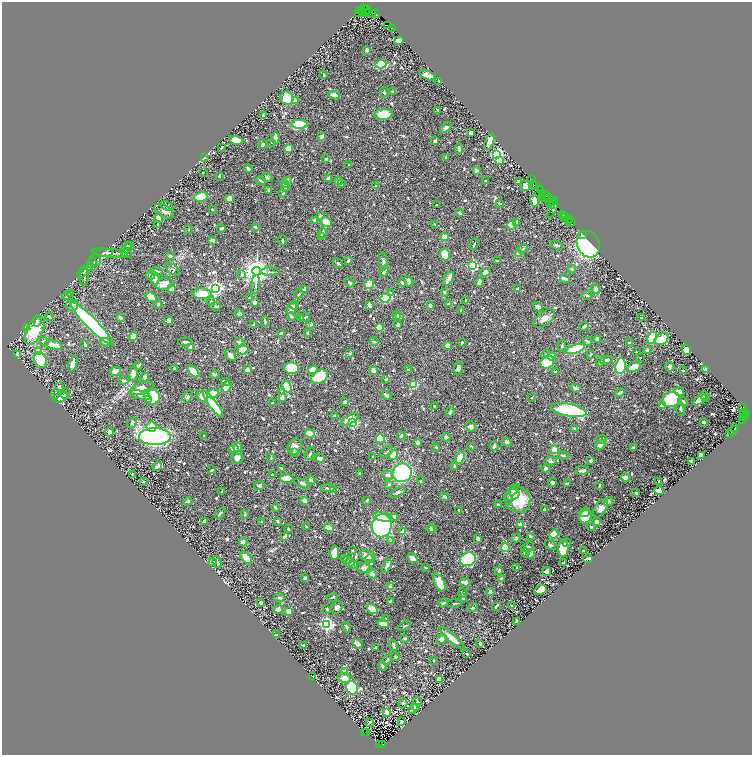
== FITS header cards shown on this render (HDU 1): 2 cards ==
NAXIS1  =                 1500
NAXIS2  =                 1506

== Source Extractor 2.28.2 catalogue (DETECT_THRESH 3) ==
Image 1500 x 1506 px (HDU 1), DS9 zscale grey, zoomed out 1/2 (1 PNG px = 2 x 2 image px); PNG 754 x 757 px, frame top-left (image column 1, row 1506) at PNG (2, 2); each listed source drawn as its Kron ellipse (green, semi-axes under 4 px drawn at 4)
Background 1.17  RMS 0.018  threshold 0.055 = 3 sigma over >= 5 px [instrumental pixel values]
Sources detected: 956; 58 cannot appear on this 1/2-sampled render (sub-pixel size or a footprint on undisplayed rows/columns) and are neither listed nor drawn; of the other 898, the 500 brightest by FLUX_AUTO listed and drawn (398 fainter detections omitted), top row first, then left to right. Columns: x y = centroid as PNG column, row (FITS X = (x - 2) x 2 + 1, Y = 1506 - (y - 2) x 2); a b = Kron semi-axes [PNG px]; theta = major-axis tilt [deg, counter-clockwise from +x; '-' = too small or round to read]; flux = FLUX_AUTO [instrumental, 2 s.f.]
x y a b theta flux
363 9 2 1 - 71
367 9 2 1 - 87
359 10 4 2 - 200
362 11 3 2 - 58
365 11 6 2 64 370
358 12 3 1 - 120
368 12 3 3 - 290
372 13 3 1 - 87
376 14 3 1 - 86
387 25 2 1 - 75
392 28 2 1 - 39
399 41 4 4 - 22
367 50 3 2 - 9.3
381 64 5 4 - 110
324 75 3 2 - 4.4
428 75 9 4 -24 26
438 81 2 2 - 4.1
392 91 3 2 - 4.9
384 93 5 3 - 5
334 95 6 3 -11 26
287 98 7 6 - 86
295 101 4 3 - 21
438 110 3 3 - 6.7
384 114 9 5 4 72
263 116 2 2 - 6.3
300 124 8 4 1 130
446 128 7 4 39 11
471 133 4 3 - 11
322 136 3 3 - 20
275 138 5 3 - 28
236 140 7 4 -15 61
435 141 2 2 - 10
272 142 3 3 - 3.8
489 142 8 3 69 39
263 144 4 3 - 11
221 148 4 2 - 6.1
288 148 4 4 - 59
459 148 5 3 - 16
497 154 4 3 - 740
205 158 2 2 - 4.4
446 158 3 3 - 5.1
326 159 3 3 - 5.3
500 160 3 2 - 63
348 164 2 2 - 3.9
248 169 4 3 - 9.2
476 170 3 3 - 10
203 172 2 2 - 4.1
219 176 3 2 - 9
267 177 5 3 - 8.2
328 178 4 3 - 22
531 180 3 1 - 95
261 181 5 3 - 6.8
288 181 3 2 - 13
338 181 4 3 - 5.9
486 181 2 2 - 6.3
518 181 4 2 - 15
284 184 4 3 - 6.8
341 184 3 2 - 5.6
533 184 2 1 - 94
535 185 3 2 - 240
376 186 4 4 - 4.5
526 186 5 5 - 22
285 187 5 3 - 5.4
269 190 2 2 - 8.6
541 190 4 2 - 110
283 193 4 3 - 4
542 193 2 1 - 160
543 196 3 1 - 200
546 196 2 2 - 110
201 197 7 4 8 170
544 197 5 3 - 190
549 198 4 1 - 210
229 199 2 2 - 83
534 201 6 3 -86 28
550 202 2 1 - 110
552 202 3 1 - 99
500 203 4 2 - 4.4
554 204 3 2 - 370
436 205 2 2 - 3.9
167 206 7 3 -26 9.3
552 208 11 4 69 23
212 209 3 2 - 6
164 211 10 6 -32 16
460 213 3 2 - 14
563 214 3 2 - 130
320 216 3 3 - 11
563 217 2 1 - 80
158 218 4 3 - 15
566 218 3 1 - 140
568 219 2 1 - 69
315 220 3 3 - 8.3
568 221 3 1 - 230
326 222 6 4 -28 60
571 222 4 1 - 140
516 223 3 2 - 5.9
157 224 3 2 - 4.8
435 224 3 2 - 4.3
511 225 4 3 - 110
255 227 3 2 - 6.4
221 228 4 3 - 8.3
188 230 2 2 - 6.1
322 233 5 3 - 21
582 234 3 1 - 43
322 236 2 2 - 17
445 237 2 2 - 72
213 240 4 3 - 19
282 241 5 3 - 5.1
474 244 6 2 64 6
588 244 14 11 -65 430
557 245 6 3 -22 7.8
129 246 3 2 - 5.8
127 248 8 4 36 23
523 249 5 3 - 4.8
104 253 9 3 4 8.2
109 253 18 3 -5 12
519 253 3 3 - 28
126 254 5 3 - 4.5
445 254 6 4 -80 100
170 256 3 2 - 12
95 260 6 5 - 8.7
348 261 3 2 - 7.5
383 261 9 4 -87 11
498 261 4 2 - 4.5
92 263 5 3 - 4.3
338 263 5 2 - 4.8
472 265 3 3 - 480
89 266 5 3 - 4.1
172 269 8 4 -38 7.3
572 269 4 4 - 6.2
85 270 10 4 47 10
156 271 7 3 -9 11
256 271 4 4 - 4100
384 271 6 3 58 11
270 272 9 2 -2 6.1
485 272 5 4 - 18
242 274 4 3 - 12
150 275 4 3 - 9.6
84 277 9 3 87 6.9
155 279 6 4 -86 20
448 279 8 2 58 34
565 279 5 2 - 21
409 281 6 4 -58 14
479 282 5 3 - 17
350 283 5 3 - 5.6
402 283 4 3 - 6.4
164 284 8 6 20 33
369 284 5 4 - 130
256 285 9 2 87 6.6
215 288 4 3 - 1200
518 288 3 2 - 11
172 289 4 3 - 23
595 289 4 3 - 24
304 290 2 2 - 37
444 292 3 3 - 5.2
390 293 4 3 - 5.1
71 294 3 2 - 14
202 294 10 5 -1 60
299 294 4 2 - 4
67 295 5 3 - 6.1
587 295 5 3 - 6.4
151 297 6 4 -34 50
249 298 3 2 - 4.9
385 298 5 4 - 170
466 300 2 2 - 4.4
211 302 4 4 - 6.5
255 302 3 3 - 15
449 303 3 2 - 4.5
158 304 4 3 - 6.4
72 305 6 6 - 18
294 305 4 3 - 4.9
369 305 4 2 - 16
430 306 4 2 - 12
215 307 5 4 - 6.6
538 307 5 4 - 15
292 308 6 5 - 19
461 310 2 2 - 4.1
239 314 5 3 - 9.1
396 315 4 3 - 8.6
399 316 3 3 - 15
49 317 4 2 - 5.8
120 317 3 2 - 15
291 317 4 3 - 5.6
305 317 5 3 - 5.8
300 318 4 3 - 4.2
641 318 4 2 - 5.3
544 319 12 6 38 25
37 321 5 4 - 5.9
169 321 5 4 - 10
265 321 5 2 - 9.4
92 323 29 5 -45 1000
254 325 3 2 - 8.4
311 325 3 2 - 7.6
398 325 3 3 - 11
584 326 5 3 - 7.2
27 327 3 3 - 11
379 327 2 2 - 80
35 330 15 8 62 110
308 333 3 3 - 7.1
281 334 3 3 - 7.8
133 336 5 4 - 22
652 338 6 4 64 250
597 339 4 3 - 10
662 339 8 5 32 79
44 341 4 3 - 14
588 341 4 2 - 9.3
105 342 5 3 - 16
185 342 7 2 1 8.6
239 342 4 3 - 15
374 342 4 2 - 6.2
462 342 2 2 - 5.7
629 343 3 3 - 6.1
85 344 4 2 - 8.5
54 345 9 3 -11 52
448 346 3 3 - 20
562 346 6 3 -89 6.2
190 347 2 2 - 26
575 349 10 4 20 170
243 350 5 4 - 93
647 350 4 3 - 13
686 350 5 4 - 67
39 352 3 3 - 180
636 352 2 2 - 3.9
349 353 4 4 - 5.2
590 354 4 3 - 3.9
17 355 3 3 - 33
546 355 4 4 - 4.1
231 356 6 3 -45 26
552 357 4 3 - 36
640 358 2 2 - 4.1
40 360 8 6 -65 110
606 360 6 3 20 17
600 361 5 2 - 12
547 362 7 6 - 210
73 364 8 3 70 15
139 365 4 2 - 7.1
620 366 8 5 83 200
634 367 7 4 31 38
669 367 5 3 - 14
174 368 2 2 - 5.5
291 368 7 6 - 96
458 368 7 4 83 15
706 369 2 2 - 61
247 370 3 3 - 18
313 370 5 4 - 40
374 370 4 2 - 31
409 370 4 2 - 5.3
115 371 5 4 - 26
193 371 7 4 -47 46
683 371 2 2 - 19
555 372 3 2 - 4.1
133 374 7 4 85 21
215 375 5 3 - 5.2
145 377 5 3 - 8.4
319 377 9 6 31 120
123 380 5 3 - 5.5
386 380 3 3 - 5.8
226 382 4 4 - 6.3
413 384 4 3 - 81
59 387 4 2 - 6.5
227 387 5 4 - 39
287 387 6 3 -70 120
141 388 12 6 19 47
575 388 5 3 - 7.7
282 391 4 3 - 6.7
679 391 5 3 - 36
213 393 6 4 17 39
620 393 5 3 - 8
55 394 5 2 - 3.9
65 394 5 3 - 4.3
140 395 11 4 -15 45
387 395 5 3 - 11
202 396 5 5 - 23
704 396 3 2 - 5.7
61 397 7 5 26 26
152 397 8 7 - 160
188 397 6 4 55 7.2
282 398 4 3 - 12
532 398 2 2 - 4.1
706 398 3 2 - 5.6
148 399 2 2 - 51
671 400 9 7 26 470
700 400 7 4 31 49
345 402 3 3 - 6.3
683 402 5 4 - 9.4
273 403 3 2 - 7.4
213 404 16 4 -54 260
662 405 3 3 - 15
435 406 3 2 - 5.9
743 407 4 1 - 690
681 409 7 3 -87 11
569 410 18 6 -11 410
450 412 5 2 - 8.7
744 412 2 1 - 350
746 413 3 2 - 240
743 414 3 2 - 290
335 416 3 2 - 4
743 417 3 2 - 200
745 417 3 2 - 460
350 419 10 4 29 49
742 420 2 1 - 94
353 422 3 3 - 450
704 422 3 2 - 7.3
132 423 5 4 - 8.2
151 427 5 5 - 81
471 427 5 4 - 14
735 427 4 2 - 250
574 428 2 2 - 4.4
733 431 5 2 - 660
110 432 4 4 - 7.5
309 434 5 3 - 63
730 434 2 1 - 140
204 436 2 2 - 5.8
401 436 4 3 - 8.1
155 437 16 8 0 720
446 437 4 3 - 8.7
380 439 5 4 - 130
601 439 5 3 - 4.5
507 442 5 3 - 8.6
417 443 4 3 - 7.1
600 445 6 4 37 16
471 446 4 3 - 4.3
494 446 4 3 - 11
295 447 8 7 - 19
436 447 3 2 - 4.7
238 448 7 4 -83 16
633 448 4 3 - 5.5
233 449 5 3 - 10
554 450 4 3 - 41
386 452 7 2 39 5.6
295 453 3 2 - 19
310 454 7 2 64 4.3
393 455 5 3 - 52
563 455 5 3 - 6.4
701 456 4 3 - 45
237 457 6 6 - 18
271 457 4 2 - 4.1
373 457 2 2 - 16
320 458 5 3 - 16
460 458 6 3 69 89
551 461 6 4 12 6.4
591 461 2 2 - 9.8
691 461 4 2 - 9.3
157 466 5 3 - 12
455 466 3 2 - 8.4
281 468 3 2 - 4.5
546 468 4 4 - 7.6
212 470 2 2 - 8.3
582 470 7 3 9 12
360 473 3 3 - 8.1
402 473 9 9 - 320
132 474 2 2 - 3.9
272 475 3 2 - 5.1
387 475 6 4 -15 11
625 477 4 2 - 37
287 478 6 3 -2 81
311 480 5 4 - 7.5
143 481 2 2 - 3.9
420 481 3 2 - 4.5
659 481 2 2 - 4.1
552 482 4 3 - 12
302 483 9 4 -20 8.2
389 484 3 3 - 4.8
567 484 2 2 - 6.3
599 485 3 2 - 7.9
259 486 5 4 - 7.8
327 488 7 2 -2 5.3
334 489 2 2 - 56
513 490 6 4 47 8.4
222 491 4 2 - 5.1
659 491 4 3 - 22
397 493 9 4 24 9
636 493 3 2 - 7.7
512 495 8 5 19 23
445 497 4 3 - 6.9
508 499 4 3 - 7.3
518 499 13 12 - 140
367 500 4 3 - 6.3
188 501 4 3 - 7.3
304 501 4 3 - 24
608 501 5 3 - 10
498 505 3 2 - 5.1
276 507 4 2 - 9.1
600 508 10 5 58 21
544 509 2 2 - 11
459 510 2 2 - 5.7
220 513 6 2 48 7.9
584 513 5 3 - 26
245 515 3 2 - 4.8
383 517 10 3 -11 130
585 517 7 6 - 50
394 518 4 3 - 37
205 521 2 2 - 13
278 521 3 3 - 5.1
262 522 2 2 - 6.6
597 522 4 3 - 18
521 524 3 3 - 26
382 525 12 10 80 640
306 527 3 2 - 4.3
591 527 2 2 - 5.5
329 528 5 3 - 50
433 528 3 2 - 4
288 529 2 2 - 5.6
431 529 4 4 - 9.5
403 532 2 2 - 77
554 534 4 4 - 82
285 536 4 3 - 8.9
530 536 4 3 - 4.4
478 538 4 3 - 7.1
516 538 4 3 - 6.7
390 540 4 3 - 5.5
243 542 4 4 - 10
567 543 4 3 - 6.6
551 545 6 4 -38 5
505 547 4 3 - 130
528 547 6 2 21 4.8
563 548 9 5 89 60
353 551 2 2 - 3.9
584 551 3 2 - 4.6
335 553 7 4 89 31
525 553 4 3 - 19
530 554 5 2 - 17
367 556 7 5 -13 31
246 558 7 3 -49 100
344 558 2 2 - 3.9
412 558 5 3 - 21
370 559 4 3 - 8.1
468 559 8 6 24 240
588 559 5 2 - 13
347 560 3 3 - 4.5
212 561 4 2 - 22
217 562 6 2 -65 6.2
350 563 5 4 - 5.2
563 563 3 2 - 4.7
354 564 4 3 - 4.8
387 566 7 3 61 15
425 567 3 2 - 4.3
517 567 2 2 - 4.7
364 568 7 5 -13 20
499 570 3 3 - 8.8
547 572 4 3 - 11
372 573 6 4 -53 9.9
305 578 4 3 - 5.1
502 578 3 2 - 12
465 582 5 3 - 22
439 583 9 5 -66 83
391 587 2 2 - 60
541 590 6 4 24 26
490 592 3 3 - 13
462 593 4 3 - 4.5
333 597 5 3 - 5.4
280 598 6 3 -13 7.1
463 598 3 2 - 6.4
390 601 4 2 - 8.1
261 603 3 2 - 14
443 603 5 3 - 6.2
454 603 7 3 2 4.6
511 605 2 2 - 4
496 606 4 2 - 8.9
337 607 6 5 - 13
473 608 5 4 - 6
278 609 4 3 - 29
327 609 3 2 - 5.2
372 609 6 4 -36 41
289 611 4 3 - 21
385 619 3 3 - 4.8
516 621 3 2 - 5.8
327 624 4 3 - 1100
383 624 6 3 -12 35
405 626 7 3 31 4.7
346 627 5 2 - 5.8
276 635 4 2 - 4.3
405 638 2 2 - 12
452 638 16 4 -41 45
442 639 5 4 - 19
480 643 4 3 - 4
358 644 5 3 - 29
303 645 3 2 - 5.5
393 645 5 2 - 10
375 648 3 2 - 7.1
467 654 2 2 - 4.5
395 656 4 3 - 4.3
387 660 5 3 - 4.6
433 661 2 2 - 4.9
382 666 5 3 - 5.5
344 671 4 3 - 11
313 676 3 2 - 7.4
344 678 7 4 -14 26
439 679 3 3 - 25
352 688 6 5 - 120
417 701 4 2 - 8.9
403 703 5 3 - 4.5
417 708 2 2 - 18
413 709 5 3 - 11
387 713 3 2 - 31
401 721 3 2 - 4
369 723 2 2 - 3.8
364 732 3 1 - 210
366 733 3 1 - 160
383 744 2 1 - 320
379 745 3 2 - 340
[398 fainter detections neither listed nor drawn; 58 sub-pixel or undisplayed-footprint detections neither listed nor drawn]